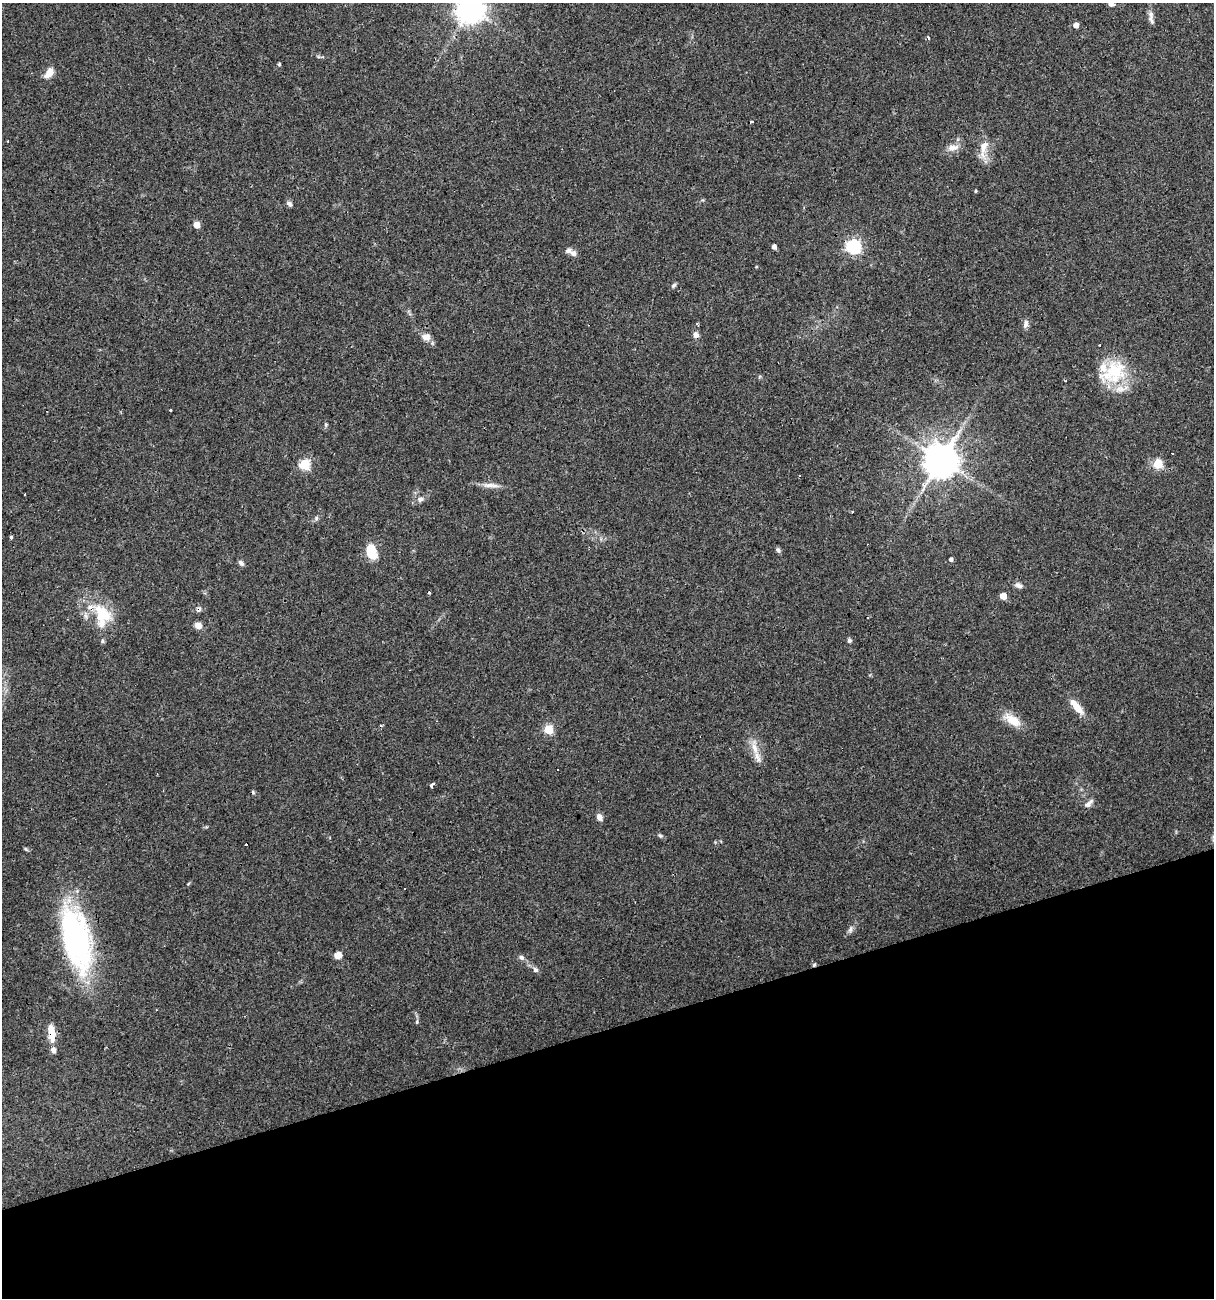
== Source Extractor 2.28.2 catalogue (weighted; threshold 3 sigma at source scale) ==
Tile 14 of 4 x 4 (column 2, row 4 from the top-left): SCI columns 1258-2469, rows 1-1296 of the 4989 x 5186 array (HDU 1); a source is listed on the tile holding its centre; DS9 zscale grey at full resolution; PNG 1216 x 1300 px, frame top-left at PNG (2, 3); no overlay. Shown black and unused: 21% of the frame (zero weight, under 3 of 4 exposures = <1% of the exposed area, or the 3 px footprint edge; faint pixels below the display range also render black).
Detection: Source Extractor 2.28.2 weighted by HDU 2 'WHT'; one run over the whole footprint, this tile lists its part. Background 0.0332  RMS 0.0037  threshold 0.0168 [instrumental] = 3 sigma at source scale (4.5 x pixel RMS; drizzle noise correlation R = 1.50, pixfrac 1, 0.0396/0.0396 arcsec/px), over >= 5 px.
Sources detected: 76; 8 cosmic-ray / hot-pixel residue — not listed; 5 inside a brighter listed object's ellipse — not listed separately; the other 63 listed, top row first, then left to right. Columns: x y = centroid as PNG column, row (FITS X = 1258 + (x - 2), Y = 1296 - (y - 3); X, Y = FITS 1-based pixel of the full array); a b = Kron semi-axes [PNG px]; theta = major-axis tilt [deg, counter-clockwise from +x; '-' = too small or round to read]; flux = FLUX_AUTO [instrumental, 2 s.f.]
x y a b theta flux
1111 4 6 5 - 1.4
470 9 9 9 - 540
1151 18 19 6 -82 1.9
1076 25 5 5 - 2.3
928 38 3 3 - 8.6
279 64 4 4 - 0.5
49 73 11 7 49 4.1
751 122 3 3 - 1.2
984 147 22 10 77 4.7
953 148 16 8 13 2.9
975 191 5 3 - 0.36
289 204 9 6 -41 0.99
197 225 5 5 - 5
774 247 4 4 - 1.5
854 247 6 6 - 73
573 253 8 6 -22 1.7
673 285 7 5 42 0.72
697 324 4 2 - 0.33
1026 324 12 6 75 1.4
696 335 8 7 - 1.7
426 337 11 8 -6 2.5
1100 345 3 2 - 0.54
1114 371 41 24 31 18
1065 381 3 3 - 0.43
171 410 3 3 - 0.88
326 425 5 4 - 0.59
1173 453 3 3 - 0.66
941 460 10 9 - 900
304 464 5 5 - 32
1158 464 5 5 - 22
799 476 2 2 - 0.52
488 485 15 7 -4 2.4
420 499 9 6 15 1.5
316 518 7 5 71 0.78
11 537 5 3 - 0.46
778 550 8 5 -66 0.84
372 552 15 10 -70 9.8
951 559 4 4 - 1
241 563 8 5 -48 1.1
1018 585 11 6 -21 1.3
430 592 3 3 - 1.8
1003 596 5 5 - 5.9
102 613 34 20 -49 14
198 625 7 6 - 3
102 641 6 4 -90 0.56
849 641 5 5 - 0.76
1077 707 21 7 -49 5.8
1012 720 27 12 -33 6
548 729 5 5 - 19
755 748 27 7 -81 4.5
432 785 4 3 - 2.2
1088 803 16 6 38 1.6
599 817 9 7 -58 1.6
660 836 7 5 -22 0.62
404 888 2 2 - 0.34
850 929 10 6 66 1.3
76 939 70 27 -76 82
338 955 9 7 18 2.5
521 957 7 6 - 1.1
814 965 6 4 72 0.57
536 970 7 6 - 1.1
417 1022 7 3 81 0.57
52 1033 21 7 -83 5.8
Overlapping masked pixels (flux is a lower limit): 5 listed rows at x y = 854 247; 102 613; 76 939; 814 965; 52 1033
Isophote crosses this tile's border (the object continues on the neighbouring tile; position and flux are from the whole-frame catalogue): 2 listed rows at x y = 1111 4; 470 9
Unlisted compact peaks at least as high as the median listed source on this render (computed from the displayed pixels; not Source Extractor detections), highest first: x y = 253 792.